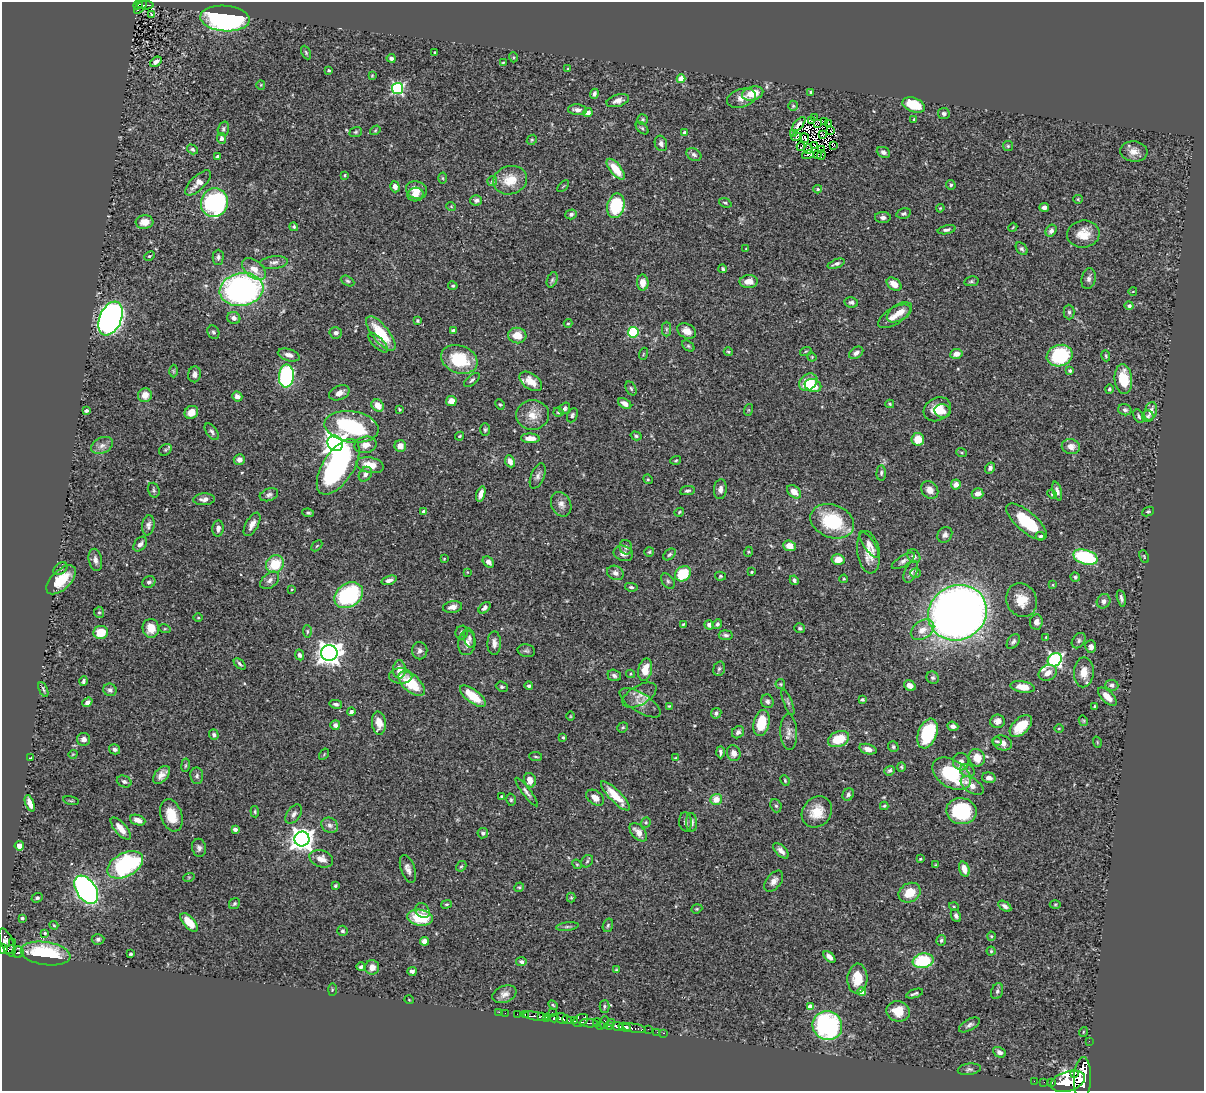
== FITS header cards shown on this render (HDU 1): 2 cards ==
NAXIS1  =                 1202
NAXIS2  =                 1089

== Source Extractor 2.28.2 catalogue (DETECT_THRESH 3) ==
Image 1202 x 1089 px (HDU 1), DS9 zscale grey, 1 PNG px = 1 image px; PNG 1206 x 1093 px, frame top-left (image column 1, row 1089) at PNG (2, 2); each listed source drawn as its Kron ellipse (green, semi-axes under 4 px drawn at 4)
Background 0.717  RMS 0.026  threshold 0.0769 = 3 sigma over >= 5 px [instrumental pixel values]
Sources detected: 500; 4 with non-positive FLUX_AUTO (blend fragments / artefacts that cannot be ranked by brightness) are neither listed nor drawn; the other 496 listed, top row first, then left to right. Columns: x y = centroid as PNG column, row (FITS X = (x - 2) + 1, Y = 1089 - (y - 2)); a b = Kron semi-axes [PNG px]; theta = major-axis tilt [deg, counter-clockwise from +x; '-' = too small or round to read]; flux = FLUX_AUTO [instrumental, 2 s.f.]
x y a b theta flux
138 5 5 4 - 110
145 5 9 3 -5 100
140 7 8 3 45 65
151 15 3 2 - 3
225 18 25 12 -4 510
435 52 3 3 - 1.5
306 53 7 4 -64 2.6
513 57 5 3 - 1.8
391 58 4 4 - 5
156 62 6 4 34 7.7
503 63 4 2 - 1.7
568 69 3 3 - 1.7
329 71 4 3 - 3.4
372 76 4 4 - 1.8
681 79 4 4 - 37
261 85 5 4 - 1.9
398 88 5 5 - 250
811 92 4 3 - 3
594 94 5 4 - 4.9
753 94 11 7 15 35
741 98 15 9 17 12
618 101 12 6 17 9.9
914 105 12 7 -19 44
793 106 5 5 - 2.6
577 110 9 5 -5 8.6
588 113 4 4 - 8.9
944 114 6 5 - 4.7
814 118 2 2 - 1.3
914 119 4 3 - 2.1
642 120 5 5 - 2.7
811 121 3 2 - 1.5
825 121 3 2 - 2
818 123 4 2 - 1
829 123 4 2 - 2
799 124 9 3 48 1
642 128 7 4 -45 2.9
223 129 7 5 72 4
375 130 5 4 - 2
831 131 3 2 - 0.61
356 132 6 5 - 2.6
685 133 4 4 - 13
794 133 2 2 - 4.2
823 134 3 2 - 1
796 137 5 2 - 4.2
221 138 5 4 - 7.3
805 138 5 2 - 0.22
532 140 5 4 - 2.2
661 143 8 6 -71 5.5
815 145 3 2 - 2.4
833 145 3 2 - 1.2
1008 146 5 5 - 2.4
801 147 4 2 - 1.9
192 149 6 4 -33 3.4
808 149 5 2 - 3.5
821 149 3 2 - 0.57
1134 151 14 10 -5 15
883 152 7 5 -24 6.1
694 154 8 6 -32 5.8
808 155 6 2 15 2.7
817 155 3 2 - 1.4
821 155 4 2 - 1.3
218 157 4 3 - 6.6
616 169 12 5 -51 36
345 175 4 3 - 1.8
443 178 5 3 - 1.7
510 180 17 14 16 38
492 181 5 5 - 2.7
198 183 16 7 44 17
951 185 5 4 - 3.6
563 186 7 2 45 1.5
395 187 6 4 -72 9.5
818 189 4 3 - 2.1
416 190 11 8 -19 21
415 195 8 7 - 11
1078 199 5 4 - 2
476 200 6 5 - 5.6
214 202 14 13 - 290
725 203 6 4 -20 2.6
451 206 5 3 - 1.3
616 206 12 8 77 110
1044 207 5 4 - 6.7
940 208 4 3 - 1.7
904 213 7 5 12 3.6
571 214 6 5 - 4.3
883 217 8 5 0 5.9
144 222 9 6 5 19
294 227 4 4 - 3
1013 227 4 3 - 1.5
947 230 9 4 11 4.2
1051 231 6 5 - 6.5
1083 234 16 13 7 28
746 249 3 2 - 1.1
1022 249 7 5 -51 4
149 256 5 4 - 2.3
218 257 7 5 90 5.2
274 262 14 6 6 7.9
836 264 9 4 20 5.6
254 269 14 8 -40 17
723 269 4 4 - 3
1089 279 10 7 77 6.2
552 280 8 5 69 3.3
348 281 7 4 -27 3
749 281 9 6 3 17
971 281 7 4 11 3.1
643 283 8 6 89 17
894 284 8 5 -36 20
453 286 5 4 - 2.7
241 289 22 16 10 520
1133 291 4 3 - 1.1
851 302 7 5 -10 4.6
1129 306 4 4 - 5.5
899 312 14 8 32 16
1069 312 7 5 -89 3.8
894 316 18 8 31 16
110 318 18 11 67 900
234 318 7 6 - 8.6
417 320 4 4 - 2.3
568 323 4 4 - 2
666 329 7 4 -90 3.4
453 331 4 3 - 8
687 331 10 7 -28 15
213 332 7 5 -62 3.7
633 332 5 5 - 98
336 333 6 5 - 6.3
381 334 21 8 -51 61
517 335 9 7 -7 24
378 343 13 5 -45 5.7
688 346 7 4 -36 2.9
806 351 6 4 18 2
728 352 4 3 - 1.8
856 353 8 5 34 6.7
643 354 6 3 71 1.9
956 354 6 5 - 13
289 355 11 6 -15 9.5
1060 356 13 10 19 120
1106 356 5 3 - 2.1
812 357 5 3 - 1.6
459 359 19 13 -19 81
173 371 6 4 -89 2.3
1070 371 4 3 - 4.5
195 374 8 6 81 8.4
286 376 11 7 86 270
1123 379 15 8 -83 43
472 380 9 4 38 4.2
531 381 13 7 -36 26
808 382 10 7 40 52
813 386 8 6 -23 19
631 388 7 5 -63 3.3
1109 389 4 4 - 3.2
339 393 11 7 25 10
145 395 7 7 - 17
237 396 5 5 - 8.1
451 401 5 5 - 19
625 403 7 4 -32 11
500 404 5 4 - 2.3
890 404 4 3 - 2.2
378 405 6 5 - 21
565 408 6 5 - 4.8
399 409 3 2 - 1.7
937 409 14 11 28 27
748 410 6 4 71 2.1
1125 410 7 5 -15 4.7
86 411 4 3 - 4.2
943 411 8 6 -15 8.4
1151 411 9 6 73 14
191 412 7 6 - 18
558 412 5 4 - 2.8
533 415 16 15 - 25
572 415 7 5 67 3.8
1138 416 7 4 -64 4.4
1148 416 6 5 - 4.2
351 427 27 15 -9 190
485 430 6 5 - 2.9
212 432 9 5 -54 4.8
460 436 4 3 - 1.8
636 436 5 4 - 3
530 438 9 5 -2 14
918 439 6 6 - 30
335 443 8 7 - 1200
102 445 11 7 25 9.5
366 445 11 8 12 14
400 446 6 5 - 13
1071 446 9 7 -10 12
165 450 7 5 35 3
961 452 5 3 - 1.9
239 459 5 5 - 7.2
676 460 5 4 - 2
510 461 6 4 -65 12
370 465 14 7 -11 29
338 467 31 15 57 290
990 468 6 4 56 4.7
881 473 7 4 88 3.6
365 474 8 6 57 7.9
538 476 13 6 67 7.5
648 479 5 4 - 2.4
956 485 5 5 - 10
720 489 10 6 84 7.7
154 490 7 5 -73 3.3
930 490 9 8 - 14
687 491 7 4 9 3.6
1057 491 9 4 -75 7
794 492 8 5 -44 16
481 494 8 4 72 10
978 494 6 5 - 13
1052 494 5 4 - 1.9
269 495 9 6 20 5.3
204 499 11 6 2 7.6
561 504 13 9 -65 11
1148 511 6 4 25 2.6
424 512 4 4 - 10
679 512 5 4 - 2.1
308 513 6 4 -7 3.2
832 521 22 16 -21 100
1027 522 25 10 -40 80
252 524 13 6 61 12
148 525 10 6 81 6.9
218 528 8 5 84 7.3
945 535 8 7 - 6.9
1040 536 4 4 - 3.6
140 544 8 5 52 7
869 544 16 5 -55 8.9
317 546 6 2 45 1.5
789 546 6 5 - 17
626 547 7 6 - 4.6
649 552 5 5 - 2.3
748 552 5 3 - 1.6
868 552 21 11 -81 26
623 553 10 7 -20 9.6
669 554 7 5 39 3.1
914 556 7 6 - 6
1085 557 12 7 -17 140
1144 557 6 3 -65 2
444 559 3 3 - 1.4
838 559 6 5 - 20
95 560 11 6 -80 8.1
903 561 13 5 31 6.7
488 562 6 5 - 6.8
275 564 9 8 - 49
60 569 8 5 37 4
467 572 4 2 - 1.3
752 572 3 3 - 2.5
911 572 11 6 66 7.1
615 573 8 7 - 7.4
916 573 5 4 - 2.2
683 574 9 7 40 61
720 576 5 4 - 2.6
1075 577 5 4 - 3.9
844 579 4 4 - 1.6
61 580 18 9 43 47
270 580 11 7 40 7.1
389 580 8 4 18 8
794 580 5 4 - 3.8
668 581 8 5 -55 4.1
149 582 7 5 24 5.2
1053 585 4 3 - 1.7
631 587 6 4 -10 3.5
292 589 4 2 - 1.3
349 595 15 11 34 160
1121 598 8 4 -78 4.7
1022 600 17 15 -67 33
1104 601 7 6 - 8.5
453 607 9 6 9 9.4
485 608 7 4 44 5.4
99 612 6 5 - 2.8
957 613 30 27 28 2400
198 618 4 3 - 1.6
1036 622 7 6 - 8.2
683 624 4 3 - 1.7
717 624 5 4 - 3.4
709 625 5 4 - 6.4
151 628 9 8 - 20
800 628 5 5 - 2.8
165 629 6 4 -17 1.8
922 630 13 9 35 18
307 631 6 4 -86 2.4
101 632 7 6 - 34
462 632 7 6 - 7
726 635 7 5 -6 4.2
1046 637 4 3 - 1.4
469 638 10 5 -78 4.8
1079 641 8 6 54 4.4
1013 642 8 5 56 4.8
467 643 12 8 84 12
494 643 12 7 90 9.6
1091 646 6 5 - 9.3
420 651 8 7 - 6.7
526 651 9 6 -12 4.1
329 653 8 7 - 1500
299 655 5 4 - 4.8
1055 660 7 6 - 410
240 664 7 3 -44 3.1
399 669 9 6 90 14
719 669 7 5 73 3.6
645 670 11 7 78 23
1084 672 15 10 87 21
1048 673 9 7 26 14
630 674 4 4 - 1.8
614 675 7 5 -20 5.6
401 676 11 7 -1 9
933 678 6 6 - 3.6
84 681 5 3 - 3.8
412 684 16 8 -41 53
780 684 5 4 - 2.4
910 685 6 5 - 9.4
1112 685 7 5 -6 5.1
529 686 4 4 - 3.1
502 687 6 5 - 2.8
1023 687 12 5 -9 28
43 689 8 3 -66 2.8
110 690 7 6 - 5.4
639 695 19 9 30 17
473 696 15 6 -37 43
1107 697 12 6 -43 18
862 699 4 3 - 2.9
767 701 7 6 - 5.4
87 702 5 4 - 8.5
788 702 14 4 -68 4.2
640 703 23 9 -32 19
336 704 6 4 -11 4.1
669 706 4 4 - 1.9
1095 706 3 3 - 2.4
351 712 4 3 - 4.1
716 713 5 5 - 5
570 716 5 3 - 1.4
997 721 7 6 - 9.5
1083 721 5 4 - 1.9
379 723 11 7 -84 18
761 723 13 8 77 49
335 725 5 5 - 6.1
953 726 5 4 - 5.8
1021 726 13 8 44 47
623 727 5 5 - 2.5
1059 728 5 3 - 1.7
738 732 7 5 45 5.3
789 732 18 8 -87 12
927 733 15 9 70 110
214 735 5 4 - 4.4
563 737 3 3 - 2.4
84 739 6 6 - 8.2
839 739 11 7 22 44
997 741 5 3 - 2.4
1097 742 6 3 -72 1.5
1002 743 10 7 -17 12
893 747 5 5 - 3.7
115 749 6 5 - 5.3
868 749 9 5 -16 9.6
720 752 6 3 -88 4.3
734 753 8 6 -77 12
73 754 4 3 - 1.3
324 754 6 4 57 1.9
536 757 6 2 -6 2
31 758 3 3 - 1.8
675 758 4 3 - 1.5
977 758 9 8 - 25
961 762 9 8 - 9.6
185 765 7 3 81 2
901 767 5 4 - 2.4
890 771 5 4 - 3.8
967 771 8 6 -25 5.5
952 774 21 13 -32 110
162 775 10 6 48 12
197 776 8 6 -82 5.2
989 778 7 5 -16 8.4
530 780 7 6 - 16
785 780 5 4 - 2.3
124 782 7 5 -24 4.5
972 786 13 7 -34 13
527 792 17 4 -53 5.9
848 794 6 5 - 5.6
501 796 4 3 - 1.8
615 796 19 6 -46 37
595 798 10 6 -37 12
716 799 6 5 - 22
511 800 6 4 -76 2.6
71 801 8 3 -11 2.1
30 803 9 4 -69 15
776 806 7 5 -70 3.7
884 806 4 4 - 2.1
961 811 15 13 -10 130
255 812 6 3 -85 2
817 812 16 14 50 31
294 814 11 6 54 6.7
171 815 17 10 -72 38
138 820 8 5 -20 13
685 822 9 6 -85 4.9
646 823 5 4 - 2.4
691 823 9 5 -90 6.9
330 825 9 7 -31 7.3
121 828 13 6 -49 19
235 829 4 3 - 9.8
638 832 11 6 -48 15
483 833 5 5 - 4.3
302 839 7 7 - 1500
19 846 5 4 - 9.4
199 848 9 7 -77 6.4
781 851 9 5 -46 8.3
321 859 12 8 -19 16
920 859 3 3 - 1.8
587 861 7 5 47 2.7
577 864 5 4 - 1.9
125 865 19 11 28 230
935 865 3 3 - 1.7
461 866 6 4 41 2.4
408 869 14 7 -71 9.6
964 869 8 5 -72 19
189 877 6 3 18 1.4
774 881 12 7 51 9.5
335 886 3 3 - 2.4
519 887 5 4 - 2.3
86 890 16 9 -55 650
910 893 11 9 31 36
37 898 6 4 21 2.9
571 898 5 4 - 2.1
234 904 6 5 - 2.8
446 904 5 4 - 2.4
1055 904 5 3 - 1.7
1005 906 7 4 -32 6.4
954 907 5 3 - 1.6
697 909 6 4 20 2.1
422 911 8 6 -50 6.1
956 916 7 4 -64 4.9
22 918 3 3 - 4.4
420 918 13 8 -9 63
189 922 11 5 -47 34
54 925 4 3 - 2
608 925 7 5 73 2.9
567 927 11 4 7 3.7
342 931 5 5 - 3.5
45 933 4 3 - 1.9
991 936 4 4 - 2
98 939 6 5 - 4.1
941 940 5 5 - 3.6
424 941 4 4 - 11
7 942 15 6 -68 770
12 943 3 2 - 42
3 949 5 4 - 530
10 950 6 2 8 340
991 951 4 4 - 2.2
18 952 6 5 - 300
46 953 25 11 -9 130
130 954 3 3 - 2.9
829 957 7 4 -43 7.7
923 961 10 7 10 100
521 962 5 4 - 4.2
361 967 4 3 - 3.7
372 967 7 7 - 13
616 970 4 2 - 1.4
412 971 4 3 - 4.2
857 979 15 10 87 35
332 990 6 3 90 1.6
997 991 8 5 71 4.1
862 992 4 4 - 25
915 993 9 3 18 3.6
504 994 12 8 21 10
409 1000 5 3 - 1.4
553 1005 5 3 - 2.1
604 1006 6 5 - 2.9
810 1006 4 4 - 16
898 1011 12 10 -17 33
499 1012 2 2 - 12
552 1012 2 2 - 9.9
505 1013 2 2 - 13
517 1014 2 2 - 16
525 1015 4 3 - 130
536 1016 13 3 -9 500
542 1017 3 3 - 310
546 1017 4 3 - 540
554 1018 4 3 - 360
562 1018 6 5 - 1300
567 1020 5 3 - 450
581 1020 8 5 34 440
575 1021 3 3 - 74
612 1022 3 2 - 99
589 1023 9 3 -4 320
597 1023 4 3 - 230
604 1023 6 3 83 250
601 1025 3 2 - 65
969 1025 11 5 29 5.8
610 1026 4 3 - 130
617 1026 6 3 -11 630
827 1026 15 14 - 280
625 1027 6 4 -14 640
634 1028 12 3 -9 550
648 1029 2 2 - 12
657 1032 2 2 - 14
1083 1032 5 3 - 1.4
663 1033 3 2 - 21
1089 1041 2 2 - 7.7
999 1052 7 5 -28 6.8
969 1069 11 5 8 4.7
1075 1073 3 3 - 360
1083 1079 21 8 87 5600
1034 1081 2 2 - 9.8
1068 1081 18 9 16 5900
1044 1082 2 2 - 8.1
1051 1083 4 3 - 78
At the frame edge (FLAGS 8, measured only in part): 1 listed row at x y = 3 949
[4 non-positive-flux detections neither listed nor drawn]